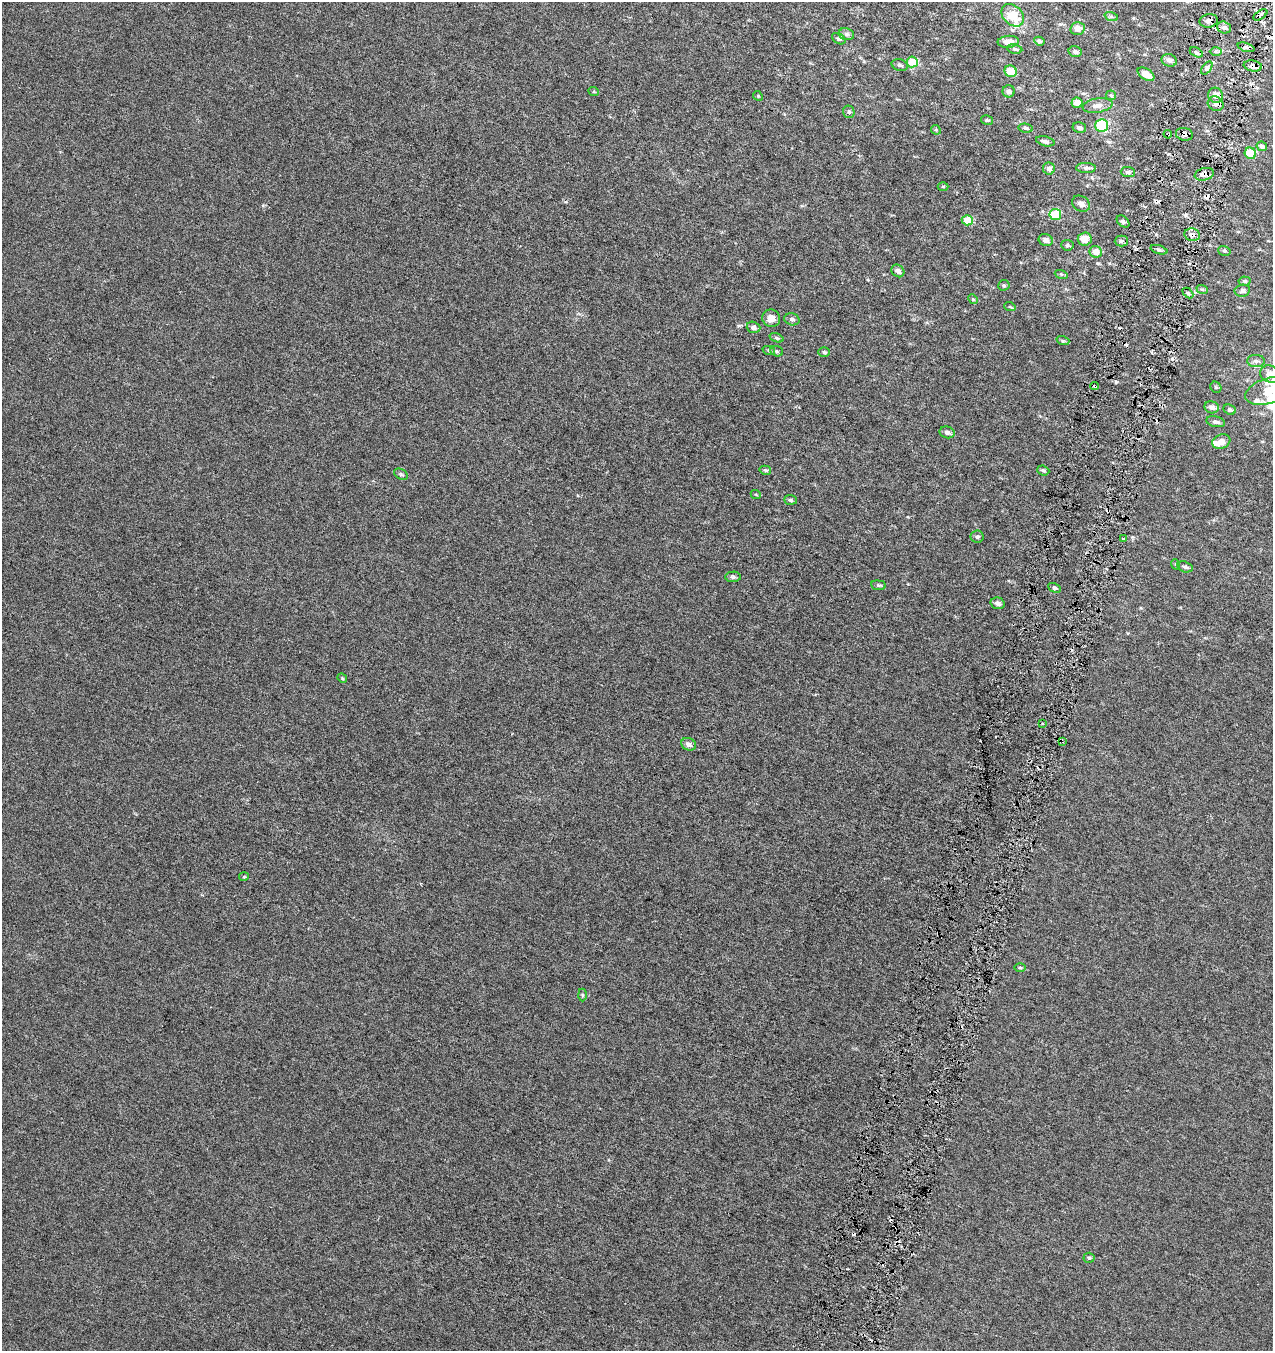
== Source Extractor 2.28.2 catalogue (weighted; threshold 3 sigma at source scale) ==
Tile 10 of 4 x 4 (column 2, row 3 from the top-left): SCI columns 1556-2826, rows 1351-2699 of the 5589 x 5408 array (HDU 1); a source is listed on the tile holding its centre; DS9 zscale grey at full resolution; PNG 1275 x 1353 px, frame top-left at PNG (2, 2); each listed source drawn as its Kron ellipse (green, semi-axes under 4 px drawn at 4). Shown black and unused: <1% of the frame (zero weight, under 3 of 6 exposures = <1% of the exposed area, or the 3 px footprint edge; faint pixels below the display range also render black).
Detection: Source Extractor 2.28.2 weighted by HDU 2 'WHT'; one run over the whole footprint, this tile lists its part. Background 7.40e-04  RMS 0.0025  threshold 0.0104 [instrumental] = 3 sigma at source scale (4.09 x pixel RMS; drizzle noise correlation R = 1.36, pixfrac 0.8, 0.0396/0.0396 arcsec/px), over >= 5 px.
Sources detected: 121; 10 cosmic-ray / hot-pixel residue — neither listed nor drawn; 5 inside a brighter listed object's ellipse — not listed separately; the other 106 listed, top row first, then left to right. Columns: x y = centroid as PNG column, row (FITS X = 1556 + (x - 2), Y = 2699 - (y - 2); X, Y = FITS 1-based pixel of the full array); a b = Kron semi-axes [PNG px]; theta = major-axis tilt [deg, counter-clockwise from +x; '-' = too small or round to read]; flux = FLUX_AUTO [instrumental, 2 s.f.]
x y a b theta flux
1013 15 13 9 -44 4.6
1260 15 8 4 35 1
1111 16 7 4 -19 0.38
1209 21 9 6 11 0.94
1224 27 7 6 - 0.87
1078 29 7 6 - 1.4
846 34 8 6 -14 0.56
839 39 7 5 -30 0.54
1039 41 5 4 - 0.36
1008 42 10 6 5 2.4
1246 47 9 4 -17 0.61
1015 49 8 4 -9 0.39
1075 52 6 5 - 0.56
1196 52 7 4 -29 0.49
1216 52 6 4 0 0.4
1169 60 8 6 -16 0.81
912 62 5 5 - 4.4
900 65 8 5 -16 0.57
1253 66 9 5 -10 1.2
1207 68 7 4 54 0.48
1011 71 6 5 - 3.7
1146 74 9 5 -33 2.3
1009 91 6 6 - 0.82
594 92 5 3 - 0.23
1111 95 5 4 - 0.36
1215 95 8 7 - 2.1
758 96 5 4 - 0.23
1077 103 5 5 - 1.8
1216 104 8 7 - 0.92
1098 105 15 7 10 1.6
849 112 6 5 - 0.49
987 120 6 4 -11 0.33
1102 126 6 6 - 13
1026 128 7 4 -8 0.48
1079 128 7 5 -13 0.67
936 130 5 4 - 0.28
1168 134 4 3 - 0.36
1184 134 8 6 -12 0.97
1045 141 9 5 -13 0.76
1262 146 5 4 - 0.59
1250 153 6 5 - 4.1
1049 168 6 6 - 0.87
1086 168 9 5 -1 0.7
1128 172 7 5 -2 0.57
1204 174 10 6 12 1.5
943 187 5 3 - 0.27
1081 204 9 7 -35 1
1055 214 5 5 - 7.8
967 220 5 5 - 3.9
1123 221 7 5 -40 0.48
1192 235 8 6 -11 0.89
1085 239 7 6 - 2.6
1046 240 7 6 - 0.96
1121 241 6 5 - 0.54
1067 245 6 5 - 0.38
1159 250 9 4 -18 0.44
1224 251 6 5 - 0.35
1096 252 6 5 - 2.1
898 271 7 6 - 0.88
1061 274 6 4 -18 0.32
1245 281 6 4 -4 0.41
1004 285 5 5 - 0.43
1202 289 6 3 -19 0.27
1242 291 8 6 9 0.8
1188 293 6 4 -44 0.39
973 299 5 4 - 0.27
1010 307 6 3 -18 0.26
771 318 9 8 - 1.6
792 319 7 6 - 0.67
753 327 7 5 -17 0.89
776 338 7 4 -20 0.37
1063 341 6 4 -18 0.35
769 351 6 4 -20 0.32
777 351 6 5 - 0.43
824 352 6 5 - 0.38
1256 361 9 6 0 0.71
1270 374 10 8 -24 2.2
1095 386 4 3 - 0.47
1216 387 6 5 - 0.34
1269 391 24 12 18 5.4
1212 407 7 6 - 0.97
1230 410 6 4 -25 0.49
1216 422 9 5 -11 0.67
947 432 8 5 -14 0.87
1221 442 9 7 22 1.7
765 470 6 4 -15 0.43
1043 470 6 5 - 0.48
401 474 7 5 -30 0.39
756 495 5 3 - 0.24
790 500 6 5 - 0.49
977 537 6 6 - 0.57
1123 539 3 3 - 0.26
1175 564 5 3 - 0.23
1185 567 8 5 -18 0.56
733 577 7 5 0 0.48
878 585 7 4 -6 0.4
1054 588 7 4 -27 0.44
998 603 7 6 - 0.78
342 678 5 4 - 0.27
1042 723 2 2 - 0.3
1062 741 4 3 - 0.26
689 744 7 6 - 1.1
244 877 5 4 - 0.24
1020 968 6 4 -1 0.33
582 995 6 4 -89 0.35
1089 1258 5 5 - 0.33
Overlapping masked pixels (flux is a lower limit): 9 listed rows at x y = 1260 15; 1209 21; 1253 66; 1168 134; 1184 134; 1204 174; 1192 235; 1095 386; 1062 741
Isophote crosses this tile's border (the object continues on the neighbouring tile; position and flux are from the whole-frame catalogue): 2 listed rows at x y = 1270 374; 1269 391